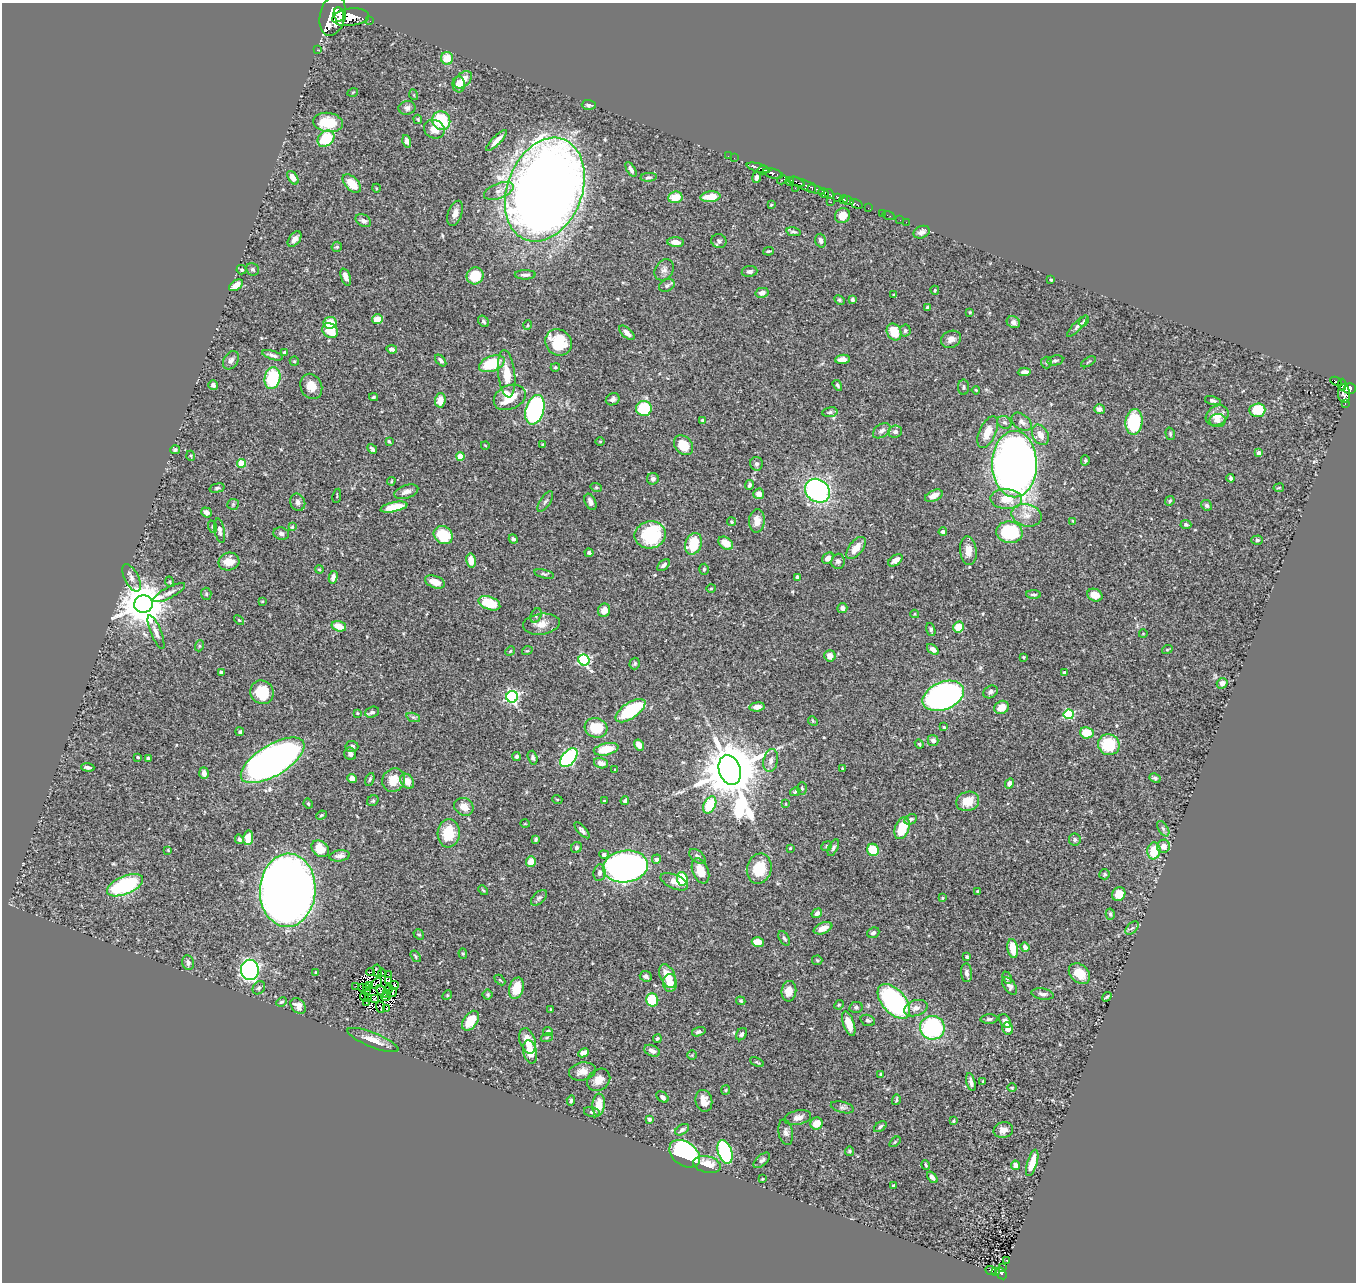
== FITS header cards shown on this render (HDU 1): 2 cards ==
NAXIS1  =                 1354
NAXIS2  =                 1280

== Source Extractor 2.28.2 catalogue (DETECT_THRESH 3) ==
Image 1354 x 1280 px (HDU 1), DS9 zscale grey, 1 PNG px = 1 image px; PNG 1358 x 1284 px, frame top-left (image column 1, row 1280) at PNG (2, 3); each listed source drawn as its Kron ellipse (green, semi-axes under 4 px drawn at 4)
Background 0.495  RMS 0.02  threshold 0.0606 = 3 sigma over >= 5 px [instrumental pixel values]
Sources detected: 461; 7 with non-positive FLUX_AUTO (blend fragments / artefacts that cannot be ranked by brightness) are neither listed nor drawn; the other 454 listed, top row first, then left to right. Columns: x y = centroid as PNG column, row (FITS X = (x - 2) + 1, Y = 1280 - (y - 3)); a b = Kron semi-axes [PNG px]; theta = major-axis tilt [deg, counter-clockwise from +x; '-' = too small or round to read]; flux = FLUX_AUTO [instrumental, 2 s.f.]
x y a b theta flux
339 14 7 5 -81 1100
333 15 21 12 77 5700
351 17 18 8 7 2300
370 21 2 2 - 6.1
317 50 2 2 - 8
447 58 6 6 - 24
463 80 10 7 42 14
459 84 8 6 -87 14
353 92 5 3 - 1.1
414 95 5 3 - 1.2
589 105 7 5 -1 3.6
407 108 8 6 8 4.9
418 119 5 3 - 1.4
441 121 9 9 - 59
328 122 15 9 -7 46
434 129 10 9 - 15
326 139 9 7 42 52
407 141 6 4 -74 4.3
496 141 14 4 46 8.2
728 156 2 2 - 6.3
734 158 2 2 - 7.7
758 168 12 3 -15 280
631 169 8 4 -60 5.5
763 170 5 4 - 600
773 173 10 4 -16 680
649 177 8 4 4 2.9
293 178 7 4 -57 11
756 178 5 3 - 3.8
782 180 5 3 - 110
790 181 4 4 - 100
797 182 8 3 -27 160
352 184 11 6 -45 24
806 186 20 5 -22 440
376 188 4 3 - 1.1
795 188 3 2 - 2.2
812 188 4 3 - 78
545 190 54 37 69 2600
499 191 15 7 21 9.9
824 193 5 4 - 870
829 194 6 3 -41 200
675 197 7 6 - 24
710 197 10 5 5 26
838 198 4 4 - 320
844 200 4 3 - 310
848 201 6 3 -26 470
831 202 2 2 - 15
856 204 6 3 -31 82
771 205 3 3 - 1.3
868 208 2 2 - 4
455 213 13 7 70 10
882 213 2 2 - 4.2
843 216 8 7 - 14
889 216 6 2 -19 6.2
900 220 2 2 - 2.6
363 221 8 5 -30 5.7
906 222 2 2 - 3.9
793 232 7 4 -11 2.7
922 232 8 6 21 5.2
295 239 9 5 52 6.9
719 241 7 7 - 3.8
821 241 7 5 -73 4.8
676 242 8 5 -4 11
337 247 5 5 - 2.3
769 251 5 3 - 1.7
253 269 6 6 - 3
241 270 5 5 - 2.1
664 270 11 8 57 6.9
749 271 8 5 7 4
525 275 10 4 1 5.2
475 276 9 8 - 34
346 277 9 4 -69 9.2
1051 280 4 3 - 1.3
236 285 8 4 34 9.6
667 285 8 6 30 3.4
935 290 4 4 - 1.5
762 293 6 5 - 6.3
894 295 3 2 - 1.3
852 299 4 3 - 2.5
839 300 6 4 -28 2
927 307 4 3 - 2.1
970 312 4 3 - 1.4
377 319 5 4 - 19
483 321 6 4 -54 3
1084 321 6 4 52 2.2
1013 322 7 5 -26 4.4
330 323 6 6 - 27
528 325 5 3 - 1.2
1077 326 14 4 46 4.2
905 330 6 5 - 2.4
330 331 8 7 - 27
894 332 9 7 -64 25
627 333 9 4 -42 7.9
951 339 10 8 26 7.7
558 342 14 12 -44 53
392 349 5 4 - 4.8
285 353 3 3 - 5.1
272 355 11 4 -17 4.9
842 359 7 4 4 11
231 360 10 7 56 5.3
1055 360 8 5 12 2.9
294 361 5 4 - 1.6
441 361 7 4 -49 3.6
1088 362 8 2 29 1.4
1046 363 6 5 - 2.7
492 364 13 7 21 57
555 367 4 4 - 1.8
1024 372 6 4 4 7.8
507 374 24 8 -84 23
272 378 11 8 78 75
1336 381 6 3 -25 98
1342 384 6 3 87 75
213 385 5 4 - 4.1
837 385 6 4 -58 2.4
311 386 13 10 -66 17
963 387 7 5 90 3
1350 388 6 5 - 290
976 390 4 3 - 1.4
1344 394 9 6 -85 380
373 397 4 3 - 1.9
510 397 16 12 24 40
613 399 7 6 - 4.6
440 400 7 5 86 14
1213 401 8 4 -15 3.2
1345 403 3 2 - 13
644 408 8 7 - 63
1099 409 5 5 - 6.5
535 410 15 9 73 260
1257 410 8 7 - 37
830 412 7 5 10 2.9
1217 415 12 9 31 16
702 420 3 3 - 1.8
1218 421 8 6 -2 4.5
1004 422 7 6 - 3.8
1022 422 11 7 -37 6.8
1134 422 13 8 84 89
882 431 10 6 36 5.8
895 432 7 6 - 4.5
988 432 17 8 66 17
1170 434 6 4 -72 1.9
1040 435 11 7 -61 12
389 441 4 3 - 1.9
600 441 5 3 - 1.1
485 445 4 2 - 0.99
543 445 4 3 - 1.7
683 445 11 8 -50 29
372 449 5 3 - 2.8
175 450 5 4 - 3
1259 453 4 4 - 7.3
191 456 5 3 - 1.4
460 456 4 4 - 26
1085 460 5 4 - 1.9
242 463 4 4 - 42
756 464 7 6 - 4.1
1014 464 33 22 -90 1200
1231 478 4 3 - 2.9
653 479 6 6 - 3.9
391 481 4 3 - 1.3
749 485 5 4 - 3.5
596 487 6 4 -17 1.6
217 488 7 4 15 2.2
1279 488 5 2 - 1.3
817 491 13 11 -39 240
406 492 12 6 18 7.2
759 494 5 5 - 6.5
337 496 7 2 80 1.1
934 496 9 5 24 12
1006 499 16 10 -2 27
545 501 12 5 56 4
1170 501 5 4 - 2.1
298 502 9 7 -67 5
590 502 8 5 -65 6.8
233 504 5 5 - 2.3
1207 505 5 5 - 2.7
394 507 14 4 12 28
206 512 5 4 - 5.4
1026 515 15 11 -13 15
757 521 12 7 86 13
1073 521 4 3 - 1.4
732 522 4 4 - 2
1186 524 5 4 - 2.8
213 527 6 4 -71 1.8
292 527 4 4 - 1.5
220 531 13 5 -80 3.3
943 532 4 4 - 3.8
1009 532 13 10 -6 93
281 533 8 6 -16 4.7
443 535 10 8 -37 46
650 535 16 13 11 100
513 539 5 4 - 3.1
1257 540 6 4 1 2.9
726 543 8 5 -35 19
694 544 11 8 70 47
856 548 13 7 52 15
968 551 14 8 -84 15
589 553 4 3 - 2.8
828 558 6 5 - 7.9
895 560 8 5 36 8.7
229 561 10 9 - 15
471 561 7 5 -78 15
838 561 7 6 - 5.3
664 565 7 4 40 4.4
319 569 4 3 - 1.4
704 569 5 4 - 1.7
544 574 10 4 -14 2.4
333 577 6 4 78 5.6
797 577 4 3 - 2.9
131 578 15 7 -62 7.4
170 582 5 3 - 1.3
435 582 10 6 -19 15
711 588 4 3 - 1.2
169 593 18 5 27 6.7
206 594 6 5 - 2.3
1034 595 7 4 -3 2.9
1095 595 8 6 -24 14
262 601 3 2 - 1.3
489 603 11 6 -21 41
143 604 9 8 - 5000
842 608 5 5 - 5
604 610 7 6 - 11
915 614 4 4 - 1.4
536 616 7 5 65 2.7
239 620 6 3 -44 1.3
541 624 18 10 7 14
339 626 7 5 -17 21
959 627 5 5 - 23
931 630 7 4 -74 3.2
156 632 18 5 -68 6.8
1143 634 4 3 - 0.83
199 646 5 3 - 1.4
933 649 7 4 -38 5.6
1167 650 5 3 - 1.3
510 651 5 4 - 1.5
527 651 5 3 - 1.2
830 656 6 5 - 10
1023 657 3 2 - 1.5
584 660 5 5 - 170
635 664 6 5 - 2.3
221 673 4 4 - 4.2
1064 673 4 4 - 3.9
1222 683 5 5 - 6.7
262 692 12 11 - 44
991 692 7 6 - 4.2
943 696 22 13 23 630
512 697 6 6 - 250
757 707 7 4 8 8.3
1002 707 7 6 - 16
630 711 17 8 34 94
372 712 7 5 21 3.1
357 713 4 4 - 1.3
1069 714 5 5 - 100
413 717 7 4 -18 2.7
813 721 5 4 - 1.4
944 727 3 3 - 1.4
596 728 11 10 - 38
240 732 4 4 - 2.3
1087 733 7 5 -10 30
933 740 5 5 - 5.3
919 744 4 4 - 1.7
639 745 6 5 - 10
1109 745 11 10 - 63
352 746 6 5 - 5.1
606 749 12 6 12 33
350 754 6 5 - 6
138 757 3 3 - 1.6
517 757 4 4 - 3.8
148 758 4 3 - 2.1
533 758 7 4 -73 2.9
569 758 11 6 50 200
273 760 36 15 31 920
771 761 12 7 78 7.1
601 763 7 5 -16 6.7
88 767 7 3 -5 3.3
843 769 3 3 - 2.1
615 770 3 3 - 1.2
730 770 15 10 -72 11000
204 773 6 4 -85 7.7
352 778 5 4 - 8.1
1155 778 6 4 -29 3.2
370 779 7 4 71 2
394 780 12 11 - 20
407 781 8 6 -54 12
1009 783 5 4 - 6.7
802 788 6 5 - 2.1
795 792 5 4 - 2.1
557 799 5 3 - 1.1
373 801 6 5 - 2
604 801 3 2 - 1.1
625 801 4 4 - 3.2
968 801 12 9 16 24
308 804 5 3 - 2.1
786 804 4 3 - 0.91
710 805 9 6 63 45
464 807 10 8 -31 14
321 815 5 4 - 1.7
911 819 6 5 - 3.7
525 824 5 3 - 1
902 828 11 7 69 34
1163 829 8 4 -57 2.8
582 830 10 4 -47 4.2
449 833 14 11 85 38
248 838 7 5 81 18
239 839 5 4 - 3.7
536 839 4 3 - 2
1075 840 6 6 - 3.7
826 846 6 4 24 2
1163 846 6 6 - 9.9
576 848 6 5 - 2.9
790 848 4 3 - 1.2
833 848 9 4 63 3.4
320 849 10 7 -42 32
168 850 4 3 - 1.2
873 850 6 6 - 38
1154 851 8 6 82 38
604 854 5 4 - 5.8
340 856 10 5 9 6.8
697 856 9 5 -38 4.8
656 859 5 4 - 5.1
531 862 5 5 - 16
625 866 23 16 8 800
759 869 15 12 76 38
700 871 13 8 -69 22
599 873 8 6 81 5.2
1105 874 5 5 - 2.1
682 879 6 5 - 48
674 882 15 7 -24 12
125 885 19 9 23 130
288 890 36 28 87 2100
483 890 6 3 -45 1.7
977 891 3 2 - 0.99
1119 894 7 6 - 18
539 898 9 5 43 3.8
942 898 4 4 - 1.3
817 913 5 4 - 4.8
1110 914 6 4 -77 2.8
823 928 10 5 23 13
1132 928 8 5 43 3.2
873 933 6 5 - 4.2
419 934 6 4 -36 2
784 938 8 4 -59 2.9
758 942 6 5 - 16
1025 947 5 4 - 5.6
1013 948 9 5 -81 24
463 954 5 4 - 1.8
416 956 6 4 -53 1.9
967 957 3 3 - 1.7
817 960 5 5 - 1.6
188 963 7 6 - 5.9
250 970 10 9 - 340
377 971 6 2 -79 0.54
371 972 4 2 - 2
316 973 4 3 - 2.3
382 973 4 3 - 1.4
967 973 9 5 -86 4.6
388 974 4 2 - 2.2
1079 974 12 9 -43 22
646 976 6 5 - 4.3
668 976 12 7 -66 24
1007 978 6 4 -64 2.1
388 980 3 2 - 1.5
500 980 6 4 -44 1.8
376 983 6 2 44 2.8
670 983 9 7 88 15
394 985 5 3 - 1.7
356 986 3 2 - 1
369 986 3 2 - 0.9
1010 986 10 5 -54 4.8
362 987 3 2 - 1.3
366 987 3 2 - 0.36
259 988 7 5 53 3.4
516 988 11 7 74 25
389 989 4 2 - 1.5
366 991 4 2 - 1.5
789 991 10 7 84 13
382 992 7 2 -52 0.16
393 992 4 2 - 0.27
387 994 2 2 - 1.7
1043 994 11 5 -9 5.2
447 995 5 4 - 1.6
488 995 5 5 - 2.1
364 997 4 2 - 0.46
386 997 5 2 - 0.73
1107 997 5 3 - 1.9
368 998 2 2 - 1.4
374 999 4 2 - 1.5
652 1000 6 6 - 49
741 1001 5 4 - 1.9
894 1001 21 11 -49 300
282 1002 5 3 - 1.7
367 1003 4 2 - 1.1
839 1005 5 4 - 1.7
298 1006 9 6 -45 8.1
380 1007 6 2 -70 0.34
856 1007 6 5 - 3
916 1008 12 7 18 7.9
387 1009 3 2 - 1.2
551 1010 4 3 - 1.8
989 1019 8 4 2 3.1
868 1020 7 5 -21 2.8
471 1021 11 7 54 34
1005 1021 7 5 -56 5.7
849 1024 13 5 -71 20
932 1028 12 12 - 150
1008 1028 6 5 - 9.8
548 1031 4 4 - 3.2
699 1032 7 4 17 3.3
741 1034 6 5 - 4.1
547 1037 6 4 20 1.6
657 1039 4 3 - 2
373 1040 27 7 -22 16
527 1041 13 7 -73 18
652 1051 8 5 -25 7.2
530 1052 12 6 -78 24
583 1053 5 4 - 8.2
692 1055 5 5 - 1.5
757 1062 7 3 -27 1.6
582 1071 13 9 11 13
881 1074 4 3 - 2.7
599 1080 12 10 41 12
983 1081 3 3 - 2.1
971 1082 9 4 -76 5.3
1012 1088 4 3 - 1.1
726 1090 5 4 - 1.7
662 1097 7 4 -41 4.6
571 1100 5 4 - 2.6
896 1100 5 3 - 2
704 1101 11 8 -76 12
599 1105 11 6 84 19
842 1107 12 5 -14 4.1
592 1112 8 5 -15 3
798 1117 13 7 13 8
649 1119 4 4 - 2.9
953 1121 3 3 - 1.6
817 1124 6 6 - 15
880 1127 7 4 35 2.7
682 1130 8 4 33 4.2
1003 1130 10 8 15 8.8
786 1132 13 7 -82 5.5
895 1142 6 3 38 1.8
849 1151 5 4 - 2.3
725 1152 12 7 -71 140
685 1154 17 11 -36 230
762 1160 10 5 43 4
1032 1163 14 5 72 25
707 1164 14 8 -13 21
926 1165 5 3 - 1.6
1015 1165 5 4 - 7.4
932 1177 7 4 -50 5.2
762 1179 3 2 - 1.8
893 1186 3 3 - 2.3
1007 1260 3 2 - 1
1003 1268 2 2 - 5.5
991 1271 5 2 - 12
996 1272 4 3 - 28
1001 1273 6 4 -58 69
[7 non-positive-flux detections neither listed nor drawn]